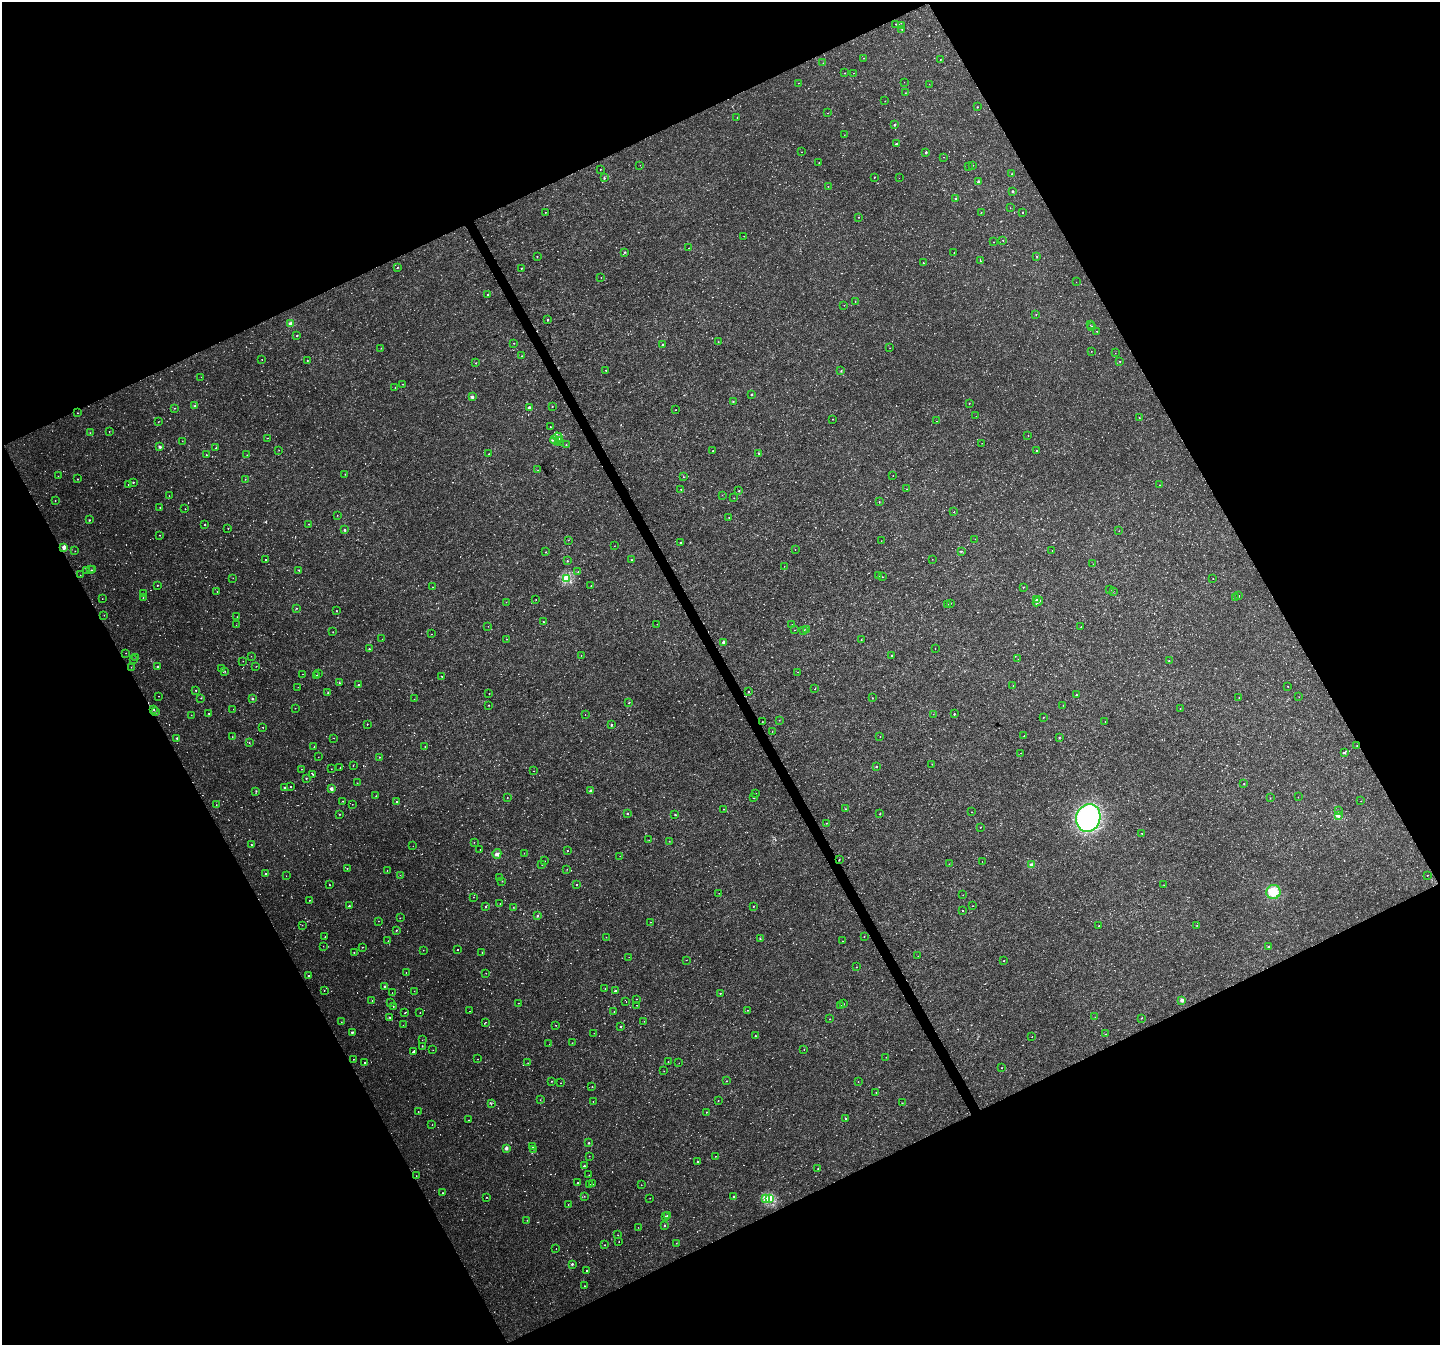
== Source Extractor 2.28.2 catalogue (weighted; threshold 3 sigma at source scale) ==
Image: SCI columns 4-5755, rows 108-5479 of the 5761 x 5647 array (HDU 1 of 3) = the unmasked area's bounding box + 8 px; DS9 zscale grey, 4 x 4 block average (1 PNG px = mean of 4 x 4 image px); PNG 1442 x 1347 px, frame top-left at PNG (2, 2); each listed source drawn as its Kron ellipse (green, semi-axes under 4 px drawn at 4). Shown black and unused: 46% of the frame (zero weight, under 3 of 4 exposures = <1% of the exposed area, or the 3 px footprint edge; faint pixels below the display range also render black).
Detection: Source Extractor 2.28.2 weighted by HDU 2 'WHT'. Background 0.00675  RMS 0.0037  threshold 0.0166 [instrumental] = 3 sigma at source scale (4.5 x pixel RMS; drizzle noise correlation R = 1.50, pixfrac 1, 0.0396/0.0396 arcsec/px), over >= 5 px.
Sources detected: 1114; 115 too faint to see at this stretch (4 x 4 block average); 13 cosmic-ray / hot-pixel residue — neither listed nor drawn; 14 coinciding with a brighter row at this scale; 10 inside a brighter listed object's ellipse — not listed separately; of the other 962, all 500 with FLUX_AUTO >= 0.565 (the completeness limit of this list) listed and drawn (462 fainter detections not listed), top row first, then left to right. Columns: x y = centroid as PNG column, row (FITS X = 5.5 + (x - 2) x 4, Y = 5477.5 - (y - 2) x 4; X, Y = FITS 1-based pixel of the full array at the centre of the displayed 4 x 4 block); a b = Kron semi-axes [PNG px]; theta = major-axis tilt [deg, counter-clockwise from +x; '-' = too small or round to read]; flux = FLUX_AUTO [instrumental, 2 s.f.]
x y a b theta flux
895 24 2 2 - 0.91
902 25 2 2 - 0.89
902 29 2 2 - 0.67
863 58 2 2 - 0.88
940 60 2 2 - 0.66
823 63 2 2 - 0.85
844 73 2 2 - 1.7
854 73 2 2 - 4.5
904 82 2 2 - 0.74
798 83 2 2 - 0.59
929 84 2 2 - 0.67
905 93 2 2 - 0.6
885 101 2 2 - 1.2
977 107 2 2 - 2.1
828 113 2 2 - 0.95
737 117 2 2 - 0.6
894 125 2 2 - 7.1
844 135 2 2 - 0.57
896 144 2 2 - 6.2
801 152 2 2 - 1.1
926 152 2 2 - 6.9
944 157 2 2 - 0.58
819 163 2 2 - 1.8
640 165 2 2 - 1.8
973 165 2 2 - 0.85
968 166 2 2 - 0.76
600 169 2 2 - 1
1012 174 2 2 - 0.63
874 177 2 2 - 2.3
605 178 3 2 - 1.1
899 178 2 2 - 0.71
978 182 2 2 - 7.1
828 186 2 2 - 0.79
1012 191 2 2 - 4.7
956 199 2 2 - 4.1
1010 208 2 2 - 0.69
545 212 2 2 - 0.58
981 212 2 2 - 0.9
1022 212 2 2 - 2.1
858 217 2 2 - 0.98
744 236 2 2 - 0.57
1003 240 2 2 - 1.2
993 242 2 2 - 0.64
688 248 2 2 - 0.64
625 252 2 2 - 3.7
954 252 2 2 - 0.92
537 256 2 2 - 1.9
1037 256 2 2 - 1
981 261 2 2 - 0.79
923 263 2 2 - 1.2
397 267 2 2 - 1.4
521 268 2 2 - 1.8
601 277 2 2 - 0.81
1076 282 2 2 - 0.61
488 295 2 2 - 5.4
855 301 2 2 - 1
844 305 2 2 - 0.69
1036 315 2 2 - 1.6
547 319 2 2 - 3.9
291 324 2 2 - 53
1090 325 2 2 - 0.69
1091 327 2 2 - 4.9
1096 331 2 2 - 0.92
297 336 2 2 - 2.7
718 342 2 2 - 0.68
514 343 2 2 - 2
662 345 2 2 - 3.2
381 348 2 2 - 0.61
890 348 2 2 - 0.78
1091 351 2 2 - 0.74
1115 353 2 2 - 0.61
521 356 2 2 - 1.8
262 359 2 2 - 0.74
307 361 2 2 - 1.6
1120 361 2 2 - 1.5
476 363 2 2 - 2.3
606 370 2 2 - 1.1
841 371 2 2 - 1.3
201 377 2 2 - 0.6
403 384 2 2 - 0.71
395 388 2 2 - 1.5
751 394 2 2 - 5.8
472 397 2 2 - 17
733 402 2 2 - 1.1
969 403 2 2 - 2.1
195 406 3 2 - 3.2
552 406 2 2 - 2.2
529 407 2 2 - 10
175 408 2 2 - 0.63
676 410 2 2 - 0.7
77 413 2 2 - 1.4
976 416 2 2 - 0.98
1139 418 2 2 - 1.5
833 419 2 2 - 1
937 421 2 2 - 0.94
158 422 2 2 - 1.1
550 427 2 2 - 0.76
109 431 2 2 - 0.92
90 433 2 2 - 0.61
1028 436 2 2 - 1.2
558 437 5 3 - 6.1
267 438 2 2 - 1.3
554 440 4 3 - 5
182 441 2 2 - 0.63
558 441 2 2 - 1.7
560 442 2 2 - 0.95
982 443 2 2 - 0.6
566 444 2 2 - 1.3
160 447 2 2 - 15
216 448 2 2 - 1.8
279 450 2 2 - 0.71
1037 450 2 2 - 1.3
713 451 2 2 - 0.94
759 453 2 2 - 4.7
489 454 2 2 - 1.1
206 455 2 2 - 2.1
247 455 2 2 - 0.79
538 470 2 2 - 0.67
345 474 2 2 - 0.92
893 475 2 2 - 0.94
58 476 2 2 - 0.87
684 477 2 2 - 0.76
77 479 2 2 - 2.7
245 479 2 2 - 0.57
133 482 2 2 - 3.1
128 485 2 2 - 2.8
1159 485 2 2 - 1.2
681 489 2 2 - 1.5
907 489 2 2 - 0.64
739 491 2 2 - 3
722 495 2 2 - 0.58
169 496 2 2 - 0.61
734 498 2 2 - 0.71
55 500 2 2 - 0.65
879 502 2 2 - 0.93
160 507 2 2 - 0.59
185 509 2 2 - 0.7
954 512 2 2 - 1.4
337 515 2 2 - 0.78
729 517 2 2 - 1.4
89 520 2 2 - 3.5
205 524 2 2 - 2.6
309 524 2 2 - 1.8
228 528 2 2 - 1.5
345 530 2 2 - 6.5
1119 531 2 2 - 0.57
159 535 2 2 - 0.66
975 539 2 2 - 0.64
568 540 2 2 - 0.83
881 541 2 2 - 0.57
680 543 2 2 - 4.9
614 546 2 2 - 0.62
64 547 2 2 - 34
795 549 2 2 - 3.6
75 551 2 2 - 1.1
962 551 2 2 - 1
1052 551 2 2 - 0.6
546 552 2 2 - 0.68
266 559 2 2 - 2.1
932 559 2 2 - 0.66
632 560 2 2 - 2
567 561 2 2 - 3.7
1093 564 2 2 - 0.58
784 566 2 2 - 0.61
93 569 2 2 - 1.2
91 570 2 2 - 0.92
299 570 2 2 - 2.7
86 571 2 2 - 1
578 571 2 2 - 2.4
80 575 2 2 - 0.64
879 575 2 2 - 1.5
882 577 2 2 - 1.7
233 578 2 2 - 0.62
566 578 2 2 - 190
1213 579 2 2 - 1
157 585 2 2 - 2.9
591 586 2 2 - 0.89
432 587 2 2 - 0.64
1023 587 2 2 - 1.8
1110 589 2 2 - 0.69
217 591 2 2 - 0.61
1113 591 2 2 - 0.58
143 593 2 2 - 0.62
1239 596 2 2 - 2
143 598 2 2 - 1.4
1235 598 2 2 - 2.8
102 599 2 2 - 0.67
536 599 2 2 - 1.1
1036 599 3 2 - 1.7
1038 601 5 2 - 4.2
506 602 2 2 - 1
950 603 2 2 - 0.81
948 604 2 2 - 0.63
296 608 2 2 - 0.93
336 611 2 2 - 2.9
104 615 2 2 - 0.76
237 617 2 2 - 0.63
543 621 2 2 - 0.95
657 624 2 2 - 0.84
792 624 2 2 - 1.9
236 625 2 2 - 0.64
488 626 2 2 - 0.67
1081 627 2 2 - 0.72
806 629 2 2 - 1.8
794 630 2 2 - 0.61
803 630 2 2 - 1.7
333 632 2 2 - 1.3
431 634 2 2 - 0.79
382 639 2 2 - 0.72
507 639 2 2 - 0.86
861 639 2 2 - 0.74
724 642 2 2 - 26
369 649 2 2 - 3.6
935 649 2 2 - 0.75
126 653 2 2 - 0.58
581 655 2 2 - 0.97
251 656 2 2 - 0.78
891 656 2 2 - 0.97
136 658 2 2 - 1.6
134 659 2 2 - 1
1018 659 2 2 - 0.58
243 661 2 2 - 0.87
1169 661 2 2 - 2
256 666 2 2 - 1.2
131 667 2 2 - 0.88
158 667 2 2 - 6.2
222 668 2 2 - 0.93
225 671 2 2 - 0.58
797 672 2 2 - 0.89
318 673 2 2 - 1.1
302 674 2 2 - 0.65
317 675 2 2 - 1.2
442 677 2 2 - 0.75
339 683 2 2 - 2.3
358 685 2 2 - 2
1013 685 2 2 - 0.6
1288 686 2 2 - 0.97
298 687 2 2 - 0.66
815 689 2 2 - 0.71
196 690 2 2 - 2.4
328 692 2 2 - 1
748 692 2 2 - 1.6
489 694 2 2 - 0.72
1076 695 2 2 - 5.2
159 696 2 2 - 1.2
1299 697 2 2 - 0.84
201 698 2 2 - 2.2
872 698 2 2 - 1.3
1239 698 2 2 - 0.73
253 699 2 2 - 7.2
414 699 2 2 - 0.62
629 703 2 2 - 1.4
489 705 2 2 - 2.2
1063 705 2 2 - 0.72
295 708 2 2 - 1.4
1180 708 2 2 - 1.2
233 709 2 2 - 0.67
154 710 2 2 - 1.3
155 712 2 2 - 0.99
209 713 2 2 - 1.9
933 714 2 2 - 0.66
954 714 2 2 - 3.7
191 715 2 2 - 0.61
585 715 2 2 - 0.57
1043 717 2 2 - 1.9
779 720 2 2 - 0.73
762 722 2 2 - 0.85
1105 722 2 2 - 0.61
367 724 2 2 - 2.5
611 725 2 2 - 7.3
263 727 2 2 - 0.86
772 732 2 2 - 0.66
880 736 2 2 - 1.2
1024 736 2 2 - 1.1
232 737 2 2 - 1.8
1059 737 2 2 - 2.2
177 738 2 2 - 7.2
334 738 2 2 - 0.69
249 743 2 2 - 1.3
1357 746 2 2 - 1.3
314 747 2 2 - 2.9
425 747 2 2 - 0.88
1344 752 3 2 - 2.7
1021 753 2 2 - 0.68
318 757 2 2 - 0.61
379 757 2 2 - 2.1
932 764 2 2 - 0.58
353 765 2 2 - 0.78
876 767 2 2 - 2.4
340 768 2 2 - 0.97
301 769 2 2 - 1.1
331 769 2 2 - 0.56
533 771 2 2 - 0.59
313 775 3 2 - 1.3
306 778 2 2 - 3
357 783 2 2 - 1.4
1244 783 2 2 - 1.2
284 787 2 2 - 4.9
290 787 2 2 - 1.4
331 789 2 2 - 23
256 791 2 2 - 1.8
591 791 2 2 - 15
755 793 2 2 - 1.4
376 796 2 2 - 0.86
1298 797 2 2 - 0.69
507 798 2 2 - 0.64
754 798 2 2 - 0.7
1270 798 2 2 - 1.3
343 801 2 2 - 1.2
1361 801 2 2 - 0.91
396 802 2 2 - 1.7
352 804 2 2 - 0.74
216 805 2 2 - 0.61
723 809 2 2 - 1
845 809 2 2 - 1.5
1338 811 2 2 - 0.84
972 812 2 2 - 0.8
627 813 2 2 - 3.9
340 814 2 2 - 2.6
880 814 2 2 - 2.4
675 815 2 2 - 4
1338 816 3 3 - 5.5
1088 818 14 12 72 420
826 823 2 2 - 1.1
980 827 2 2 - 1.9
1142 833 2 2 - 1.4
649 840 2 2 - 0.71
669 841 2 2 - 0.65
474 842 2 2 - 0.72
251 845 2 2 - 2.2
413 846 2 2 - 0.77
480 850 2 2 - 0.83
567 851 2 2 - 1.2
524 853 2 2 - 0.89
497 854 5 4 - 6.8
620 856 2 2 - 0.62
839 860 2 2 - 1.3
544 861 2 2 - 0.65
982 862 2 2 - 1.6
949 864 2 2 - 1.5
542 865 2 2 - 0.66
1031 865 2 2 - 35
347 868 2 2 - 1.6
567 869 2 2 - 0.64
387 870 2 2 - 0.83
266 874 2 2 - 7.3
400 875 2 2 - 0.62
1427 875 2 2 - 0.91
286 876 2 2 - 0.66
500 877 2 2 - 3.5
502 881 2 2 - 1.9
329 885 2 2 - 1.6
577 885 2 2 - 1.2
1164 885 2 2 - 0.66
1273 892 7 7 - 42
719 893 2 2 - 0.65
963 895 2 2 - 0.72
473 897 2 2 - 0.57
309 900 2 2 - 1.2
500 903 2 2 - 0.75
349 906 2 2 - 4
485 906 2 2 - 3
753 906 2 2 - 2.5
972 906 2 2 - 0.98
513 907 2 2 - 1.4
963 911 2 2 - 2.2
537 916 2 2 - 6.2
400 918 2 2 - 0.82
378 921 2 2 - 0.67
650 922 2 2 - 0.57
302 925 2 2 - 0.83
1197 925 2 2 - 0.57
1099 926 2 2 - 2
396 930 2 2 - 3.2
864 936 2 2 - 0.83
325 937 2 2 - 1.7
606 937 2 2 - 0.61
760 939 2 2 - 2.2
388 941 2 2 - 0.81
843 941 2 2 - 0.67
323 946 2 2 - 0.6
362 947 2 2 - 1.7
1268 947 2 2 - 4.6
423 950 2 2 - 0.74
457 950 2 2 - 2.1
354 952 2 2 - 2.9
482 952 2 2 - 0.85
918 956 2 2 - 1.5
629 957 2 2 - 0.59
686 960 2 2 - 0.7
1004 961 2 2 - 1.4
856 967 2 2 - 1.2
406 972 2 2 - 0.59
486 973 2 2 - 0.69
308 976 2 2 - 2.4
384 986 2 2 - 5.4
605 988 2 2 - 0.88
324 990 2 2 - 1.4
414 991 2 2 - 0.86
616 991 2 2 - 2.6
392 993 2 2 - 0.83
720 993 2 2 - 2.2
636 999 2 2 - 0.77
372 1000 2 2 - 1.1
1182 1000 2 2 - 27
626 1002 2 2 - 0.62
391 1003 2 2 - 1.9
518 1003 2 2 - 0.64
843 1004 2 2 - 0.99
637 1005 2 2 - 1.1
840 1005 2 2 - 0.62
393 1006 2 2 - 0.87
748 1010 2 2 - 0.72
470 1011 2 2 - 0.97
614 1011 2 2 - 0.73
405 1013 2 2 - 2.5
420 1013 2 2 - 2.1
390 1017 2 2 - 1.9
1095 1017 2 2 - 0.64
1141 1018 2 2 - 1.2
830 1019 2 2 - 0.75
644 1021 2 2 - 0.7
341 1022 2 2 - 0.7
486 1022 2 2 - 0.69
403 1025 2 2 - 0.89
556 1025 2 2 - 1.1
621 1026 2 2 - 3.1
352 1032 2 2 - 8.6
594 1033 2 2 - 0.67
1105 1034 2 2 - 1.3
755 1036 2 2 - 1.8
1032 1037 2 2 - 0.68
422 1040 2 2 - 0.59
572 1043 2 2 - 0.6
549 1044 2 2 - 0.63
422 1046 2 2 - 0.69
804 1049 2 2 - 0.92
433 1050 2 2 - 0.73
414 1051 2 2 - 2.7
886 1057 2 2 - 0.6
353 1059 2 2 - 0.96
477 1059 2 2 - 0.92
668 1062 2 2 - 0.61
365 1063 2 2 - 2.7
528 1063 2 2 - 0.79
679 1063 2 2 - 0.61
1001 1068 2 2 - 0.78
664 1071 2 2 - 0.67
551 1081 2 2 - 1.7
726 1081 2 2 - 1.5
858 1082 2 2 - 0.58
560 1083 2 2 - 1.1
592 1086 2 2 - 1.1
876 1093 2 2 - 0.68
540 1100 2 2 - 0.58
593 1101 2 2 - 0.99
718 1101 2 2 - 1.6
902 1103 2 2 - 0.97
491 1104 2 2 - 0.79
418 1112 2 2 - 1.6
706 1112 2 2 - 1.8
845 1118 2 2 - 2.2
469 1120 2 2 - 1.1
432 1125 2 2 - 0.57
589 1143 2 2 - 4.9
533 1146 2 2 - 3.4
506 1148 2 2 - 28
534 1149 2 2 - 0.59
589 1156 2 2 - 0.76
716 1156 2 2 - 0.73
698 1161 2 2 - 3.2
584 1166 2 2 - 5.4
818 1168 2 2 - 0.92
589 1175 2 2 - 0.73
416 1176 2 2 - 0.94
577 1183 2 2 - 1.1
592 1184 2 2 - 1.1
590 1185 2 2 - 3.1
641 1185 2 2 - 1.3
442 1193 2 2 - 2.1
584 1196 2 2 - 0.6
487 1197 2 2 - 1.6
734 1197 2 2 - 8.3
650 1198 2 2 - 1.1
766 1199 2 2 - 74
770 1199 2 2 - 150
568 1205 2 2 - 0.91
668 1215 2 2 - 2.6
665 1216 2 2 - 1.6
527 1220 2 2 - 0.86
664 1226 2 2 - 5.5
638 1227 2 2 - 0.6
618 1235 2 2 - 0.84
619 1242 2 2 - 0.72
676 1243 2 2 - 0.61
604 1245 2 2 - 1.2
556 1249 2 2 - 1
572 1264 2 2 - 8.4
587 1270 2 2 - 2.4
585 1286 2 2 - 0.74
Overlapping masked pixels (flux is a lower limit): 2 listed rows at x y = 1357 746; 839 860
Diffuse or blended objects may show on this block-average render without a row.